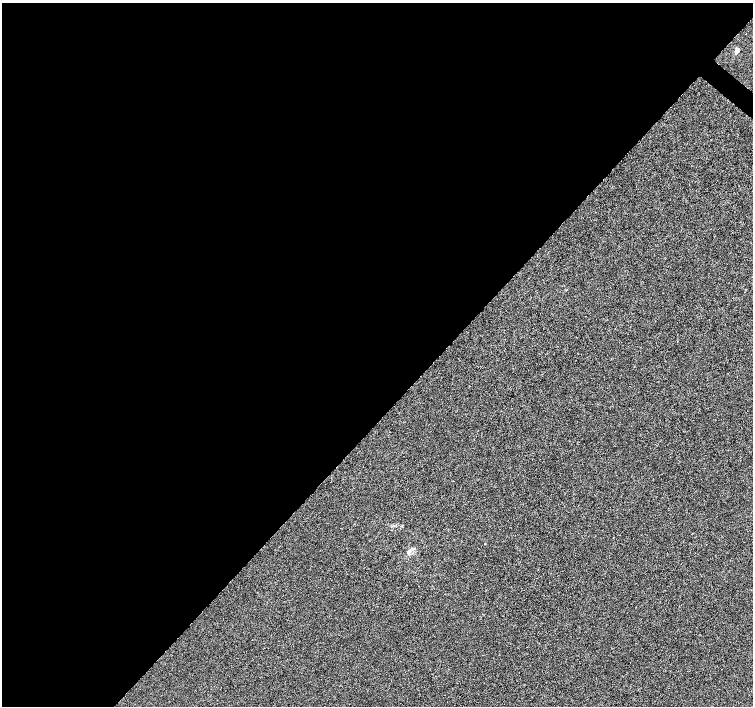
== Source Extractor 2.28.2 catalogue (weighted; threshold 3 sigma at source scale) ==
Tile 5 of 4 x 4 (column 1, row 2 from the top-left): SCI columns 7-1508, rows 3048-4454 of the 6016 x 6029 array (HDU 1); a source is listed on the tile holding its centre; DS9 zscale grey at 2 x 2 block average (1 PNG px = mean of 2 x 2 image px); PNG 755 x 708 px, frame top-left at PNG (2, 3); no overlay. Shown black and unused: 59% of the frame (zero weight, under 3 of 6 exposures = <1% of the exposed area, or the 3 px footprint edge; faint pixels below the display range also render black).
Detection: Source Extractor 2.28.2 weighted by HDU 2 'WHT'; one run over the whole footprint, this tile lists its part. Background -1.45e-04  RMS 0.0023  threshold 0.00942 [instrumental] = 3 sigma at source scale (4.09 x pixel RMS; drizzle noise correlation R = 1.36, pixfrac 0.8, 0.0396/0.0396 arcsec/px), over >= 5 px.
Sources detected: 3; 1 coinciding with a brighter row at this scale — not listed separately; the other 2 listed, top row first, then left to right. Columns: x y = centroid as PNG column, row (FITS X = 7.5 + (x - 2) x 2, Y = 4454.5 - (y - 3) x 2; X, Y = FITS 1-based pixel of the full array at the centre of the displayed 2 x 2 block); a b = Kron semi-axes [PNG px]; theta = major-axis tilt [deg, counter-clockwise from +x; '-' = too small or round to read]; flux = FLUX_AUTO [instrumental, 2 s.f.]
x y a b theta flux
737 50 7 4 66 1.5
409 551 5 4 - 1.6